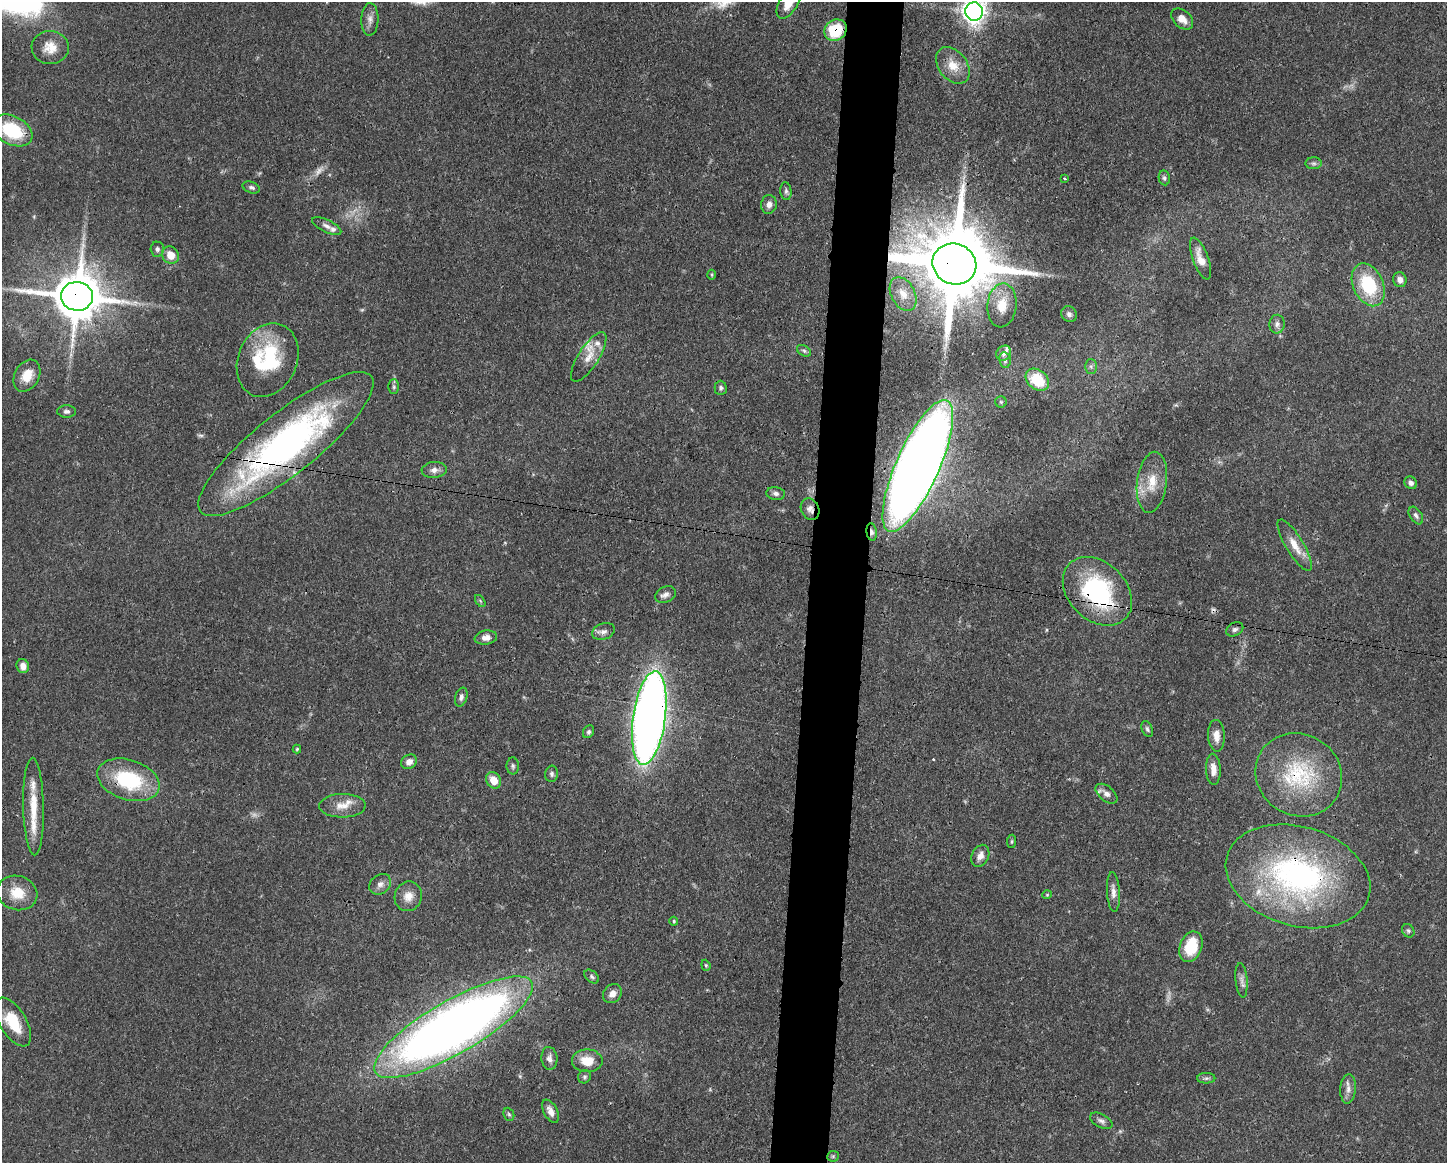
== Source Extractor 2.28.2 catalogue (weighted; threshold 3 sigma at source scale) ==
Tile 5 of 3 x 4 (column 2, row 2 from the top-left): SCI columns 1558-3002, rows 2330-3490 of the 4670 x 4659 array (HDU 1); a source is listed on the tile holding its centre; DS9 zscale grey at full resolution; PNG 1449 x 1165 px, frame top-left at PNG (2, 2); each listed source drawn as its Kron ellipse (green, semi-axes under 4 px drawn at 4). Shown black and unused: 4% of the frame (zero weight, under 3 of 4 exposures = <1% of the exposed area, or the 3 px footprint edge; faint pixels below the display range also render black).
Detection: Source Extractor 2.28.2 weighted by HDU 2 'WHT'; one run over the whole footprint, this tile lists its part. Background 0.0571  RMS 0.0033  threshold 0.0149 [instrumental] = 3 sigma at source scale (4.5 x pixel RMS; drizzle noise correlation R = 1.50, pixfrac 1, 0.05/0.05 arcsec/px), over >= 5 px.
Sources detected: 112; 4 too faint to see at this stretch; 1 inside a brighter object's white glare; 2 cosmic-ray / hot-pixel residue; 1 long thin detection or spike segment (spike, bleed or trail) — neither listed nor drawn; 6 inside a brighter listed object's ellipse — not listed separately; the other 98 listed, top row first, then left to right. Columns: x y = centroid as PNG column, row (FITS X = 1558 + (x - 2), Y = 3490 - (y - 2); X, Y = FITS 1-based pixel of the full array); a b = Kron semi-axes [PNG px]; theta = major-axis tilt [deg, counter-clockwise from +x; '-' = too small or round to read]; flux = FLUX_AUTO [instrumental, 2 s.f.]
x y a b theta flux
789 3 17 9 58 5
974 12 9 8 - 240
370 19 16 8 87 2.1
1182 19 13 8 -42 3
836 30 12 10 39 15
50 47 18 16 -7 5.1
953 65 20 14 -52 5.9
12 130 21 14 -28 19
1313 163 8 6 -1 0.88
1164 178 7 5 -79 0.78
1065 179 3 3 - 0.5
251 188 9 5 -20 0.89
786 191 9 5 -84 0.89
769 204 9 8 - 1.6
327 226 16 6 -26 1.5
157 249 7 6 - 1.1
170 255 9 8 - 4.2
1201 259 22 8 -70 4.3
954 264 22 20 -22 4600
712 275 5 3 - 0.36
1400 280 7 6 - 1.7
1368 285 22 15 -66 20
903 294 18 12 -62 4.4
77 296 16 14 -5 1500
1002 305 22 14 84 6.8
1069 314 8 7 - 1.2
1277 324 9 7 88 1.5
804 351 7 5 -30 0.67
1004 353 8 6 47 1.3
589 357 28 10 57 5
268 360 38 29 67 28
1005 360 8 5 -81 0.96
1091 366 7 6 - 0.9
27 376 17 12 62 6.1
1037 380 13 9 -39 13
394 387 7 5 89 0.67
721 388 7 6 - 0.78
1001 402 6 5 - 0.53
67 411 9 6 0 1.1
286 444 109 30 38 120
918 466 71 21 66 740
434 470 12 8 5 2
1152 482 30 15 82 8.2
1411 483 6 6 - 1.2
776 494 9 6 -8 1.1
810 509 11 9 -65 1.9
1416 516 10 6 -57 1
872 532 9 5 -83 1.6
1295 545 29 9 -59 5.6
1097 591 39 29 -45 45
666 595 11 7 25 1.6
480 601 7 3 -54 0.5
1235 629 9 6 26 1.1
603 631 12 8 19 1.7
486 638 11 7 9 2
23 666 7 6 - 2.2
461 697 10 6 73 1.1
649 718 47 16 82 350
1147 729 8 5 -67 0.74
588 732 7 5 56 0.74
1216 736 16 8 -87 3.1
297 749 4 4 - 0.38
409 762 8 7 - 2.2
513 766 8 6 -88 0.82
1213 769 15 7 -87 3.1
552 774 8 6 80 1
1299 775 44 40 -33 29
128 780 32 20 -18 25
494 780 8 7 - 4.7
1106 794 13 7 -39 2.2
342 806 23 11 1 4.6
33 807 49 10 -89 10
1012 841 7 4 83 0.51
980 856 11 8 64 2.4
1298 876 74 49 -16 90
380 884 12 9 39 2
1113 892 20 6 -86 2.2
17 893 20 17 -17 7.4
1047 895 5 4 - 0.34
408 896 15 13 70 3.8
674 921 4 3 - 0.42
1408 931 7 6 - 0.66
1191 947 16 11 70 13
706 965 6 4 -69 0.43
592 977 8 5 -40 0.77
1241 980 17 6 -84 1.6
612 994 10 8 47 2.3
13 1022 27 13 -59 11
453 1027 90 26 30 380
549 1058 11 8 -85 1.7
587 1061 15 11 0 5.7
584 1077 7 6 - 0.78
1206 1078 9 5 0 0.86
1348 1089 14 8 86 2.2
550 1111 12 6 -62 2.5
509 1114 7 5 -67 0.63
1101 1121 12 6 -27 1.3
833 1156 5 5 - 0.52
Overlapping masked pixels (flux is a lower limit): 13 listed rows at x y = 836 30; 954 264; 77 296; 286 444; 918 466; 810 509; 872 532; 1097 591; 649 718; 1299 775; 128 780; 1298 876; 453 1027
Isophote crosses this tile's border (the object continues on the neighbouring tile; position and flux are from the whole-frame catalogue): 2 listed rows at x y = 789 3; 974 12